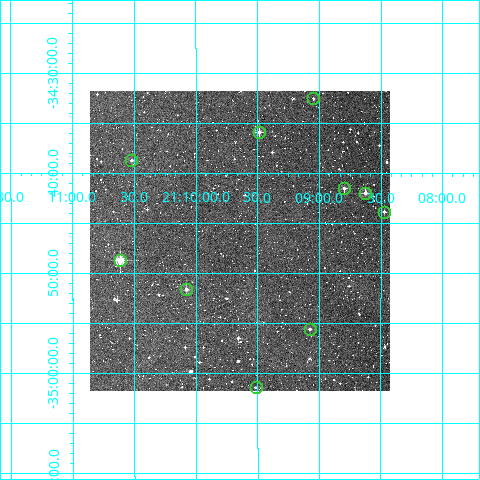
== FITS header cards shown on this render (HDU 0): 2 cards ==
NAXIS1  =                  300
NAXIS2  =                  300

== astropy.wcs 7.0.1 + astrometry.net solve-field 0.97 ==
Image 300 x 300 px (HDU 0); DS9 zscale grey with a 90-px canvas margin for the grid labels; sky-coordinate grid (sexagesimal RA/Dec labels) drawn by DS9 from the SOLVED WCS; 10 Tycho-2 reference stars matched to detected sources circled (green)
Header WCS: RA---TAN/DEC--TAN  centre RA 21:09:39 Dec -34:47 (317.41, -34.78 deg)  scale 6 arcsec/px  FOV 30.0' x 30.0'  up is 0 deg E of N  parity normal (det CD < 0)
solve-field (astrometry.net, Tycho-2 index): VERIFIED the header's WCS against the Tycho-2 star catalogue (verified at 2 index scales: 9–10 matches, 0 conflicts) and refined it, rather than solving blind
Solved WCS: RA---TAN-SIP/DEC--TAN-SIP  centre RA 21:09:39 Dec -34:47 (317.41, -34.78 deg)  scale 6 arcsec/px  FOV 30.0' x 30.0'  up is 0 deg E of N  parity normal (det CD < 0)
The solver's refit moves the header's centre by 1 arcsec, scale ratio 0.9995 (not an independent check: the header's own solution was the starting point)
Tycho-2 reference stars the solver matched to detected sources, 10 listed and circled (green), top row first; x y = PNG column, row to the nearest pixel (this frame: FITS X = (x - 90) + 1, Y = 300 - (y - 91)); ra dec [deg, ICRS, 3 dp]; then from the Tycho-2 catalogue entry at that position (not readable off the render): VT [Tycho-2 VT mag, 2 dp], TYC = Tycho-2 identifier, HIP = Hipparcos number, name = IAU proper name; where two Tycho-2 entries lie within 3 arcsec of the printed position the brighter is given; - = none
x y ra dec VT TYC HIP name
313 98 317.262 -34.542 12.06 7480-86-1 - -
259 132 317.371 -34.598 11.03 7480-192-1 - -
131 160 317.630 -34.645 11.74 7480-354-1 - -
344 188 317.200 -34.692 10.92 7479-1171-1 - -
365 193 317.156 -34.699 10.70 7479-1093-1 - -
384 212 317.118 -34.731 11.91 7479-1164-1 - -
120 260 317.653 -34.812 9.55 7480-795-1 104544 -
186 289 317.519 -34.861 11.01 7480-870-1 - -
310 329 317.269 -34.927 11.43 7480-565-1 - -
256 387 317.379 -35.023 12.01 7480-210-1 - -